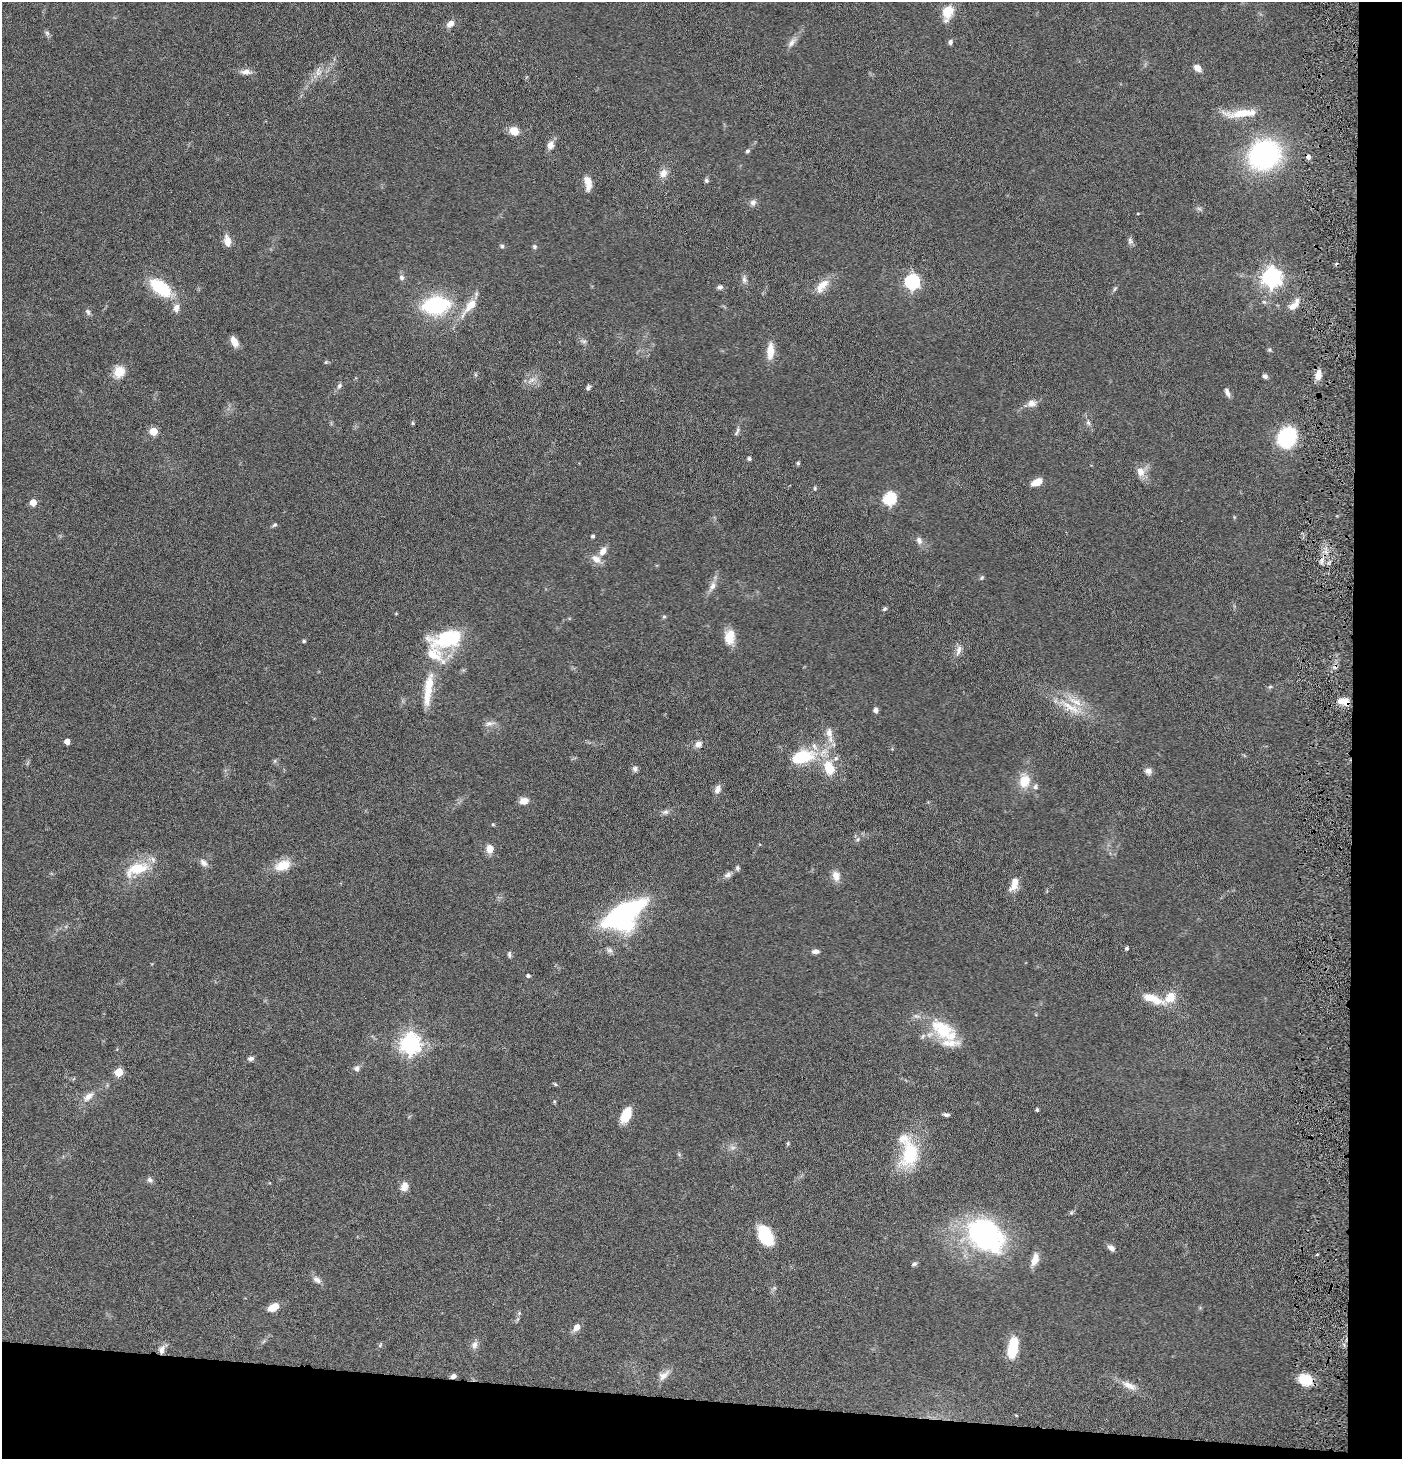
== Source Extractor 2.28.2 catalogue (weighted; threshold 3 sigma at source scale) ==
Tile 9 of 3 x 3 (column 3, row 3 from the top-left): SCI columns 2947-4346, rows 1-1457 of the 4445 x 4372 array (HDU 1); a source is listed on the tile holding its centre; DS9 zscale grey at full resolution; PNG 1404 x 1461 px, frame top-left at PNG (2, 2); no overlay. Shown black and unused: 8% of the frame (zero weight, under 4 of 8 exposures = <1% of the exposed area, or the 3 px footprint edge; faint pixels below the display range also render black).
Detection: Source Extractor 2.28.2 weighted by HDU 2 'WHT'; one run over the whole footprint, this tile lists its part. Background 0.0791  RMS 0.0044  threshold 0.0179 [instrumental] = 3 sigma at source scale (4.09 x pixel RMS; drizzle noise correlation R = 1.36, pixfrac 0.8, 0.05/0.05 arcsec/px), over >= 5 px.
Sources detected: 154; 1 too faint to see at this stretch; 2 cosmic-ray / hot-pixel residue — not listed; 9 inside a brighter listed object's ellipse — not listed separately; the other 142 listed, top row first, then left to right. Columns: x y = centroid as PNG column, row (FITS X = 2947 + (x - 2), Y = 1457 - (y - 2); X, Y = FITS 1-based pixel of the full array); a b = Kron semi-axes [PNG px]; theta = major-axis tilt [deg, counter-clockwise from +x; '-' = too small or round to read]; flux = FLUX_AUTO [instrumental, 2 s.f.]
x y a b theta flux
948 12 18 11 74 7.7
450 24 11 8 39 2.4
47 33 7 6 - 0.91
950 42 6 5 - 1
791 43 15 7 51 2.3
1197 68 9 6 -41 2.8
246 72 15 7 -2 2.4
318 73 12 7 23 2.8
1241 113 44 9 4 10
514 131 11 9 -24 4.4
550 145 11 8 72 2.6
747 151 6 5 - 0.8
1264 155 25 22 24 82
663 173 11 10 - 3.1
706 180 6 5 - 0.85
588 183 17 7 -83 4.3
753 202 9 8 - 1.6
1138 213 4 3 - 0.28
227 241 13 7 -77 3.9
1130 241 10 7 -79 1.2
502 246 5 5 - 0.73
534 246 5 5 - 0.76
401 277 8 6 -58 1.2
1271 277 8 7 - 210
744 279 12 7 -87 1.6
912 282 7 6 - 85
822 285 22 10 50 5.7
720 287 8 6 1 1.1
161 288 21 11 -37 23
1115 289 7 4 68 0.71
436 305 19 12 8 50
1294 305 19 8 48 3.9
470 306 28 9 50 7.4
176 308 12 8 84 2.5
88 312 9 6 -66 1.1
584 341 8 4 -8 0.95
234 342 13 7 -64 3.2
1269 350 6 5 - 0.62
770 351 20 9 86 5.7
326 362 6 4 45 0.49
119 372 13 12 - 6.2
1318 375 14 7 80 3.3
1265 376 6 5 - 1.1
532 380 13 5 33 2.2
339 386 8 6 55 1.1
588 387 7 5 66 0.92
1227 392 12 5 -69 1.7
1032 403 11 9 11 2.6
412 423 6 4 -89 0.48
1088 423 7 5 -69 1
153 431 5 5 - 12
737 432 13 4 66 1.1
1287 437 15 13 62 37
749 459 4 3 - 1
798 463 5 4 - 0.63
1140 472 12 9 -71 3.9
1037 482 11 6 23 5.1
815 488 5 5 - 0.54
889 498 6 6 - 49
33 503 5 5 - 6.5
275 525 6 5 - 0.82
593 536 4 4 - 0.89
919 540 10 8 -68 1.8
603 551 10 7 55 3.1
596 559 14 10 -41 3.2
1322 560 9 4 89 1.5
982 578 7 5 47 0.65
712 586 13 7 65 2.6
884 609 6 5 - 0.73
664 617 5 5 - 0.57
729 637 16 11 83 6.7
448 638 40 18 14 26
304 641 5 4 - 0.59
959 650 15 7 74 2.3
1270 687 6 4 2 0.57
428 689 44 9 82 11
1343 701 14 8 -12 4.3
1070 707 37 11 -31 10
876 710 5 5 - 1.6
489 723 13 6 11 1.9
829 733 14 9 -81 3.3
67 741 4 4 - 3.2
698 744 9 7 42 2.2
802 757 21 11 14 22
275 761 6 4 88 0.58
829 768 22 14 -71 11
635 769 8 6 -90 1.3
1148 771 9 8 - 1.9
1024 781 18 13 76 7.5
718 789 12 7 65 2.2
524 801 9 7 8 3.5
665 812 10 6 1 1.3
493 824 4 4 - 0.44
858 839 6 4 47 0.7
490 849 10 8 89 3.4
203 863 12 8 -42 1.9
282 865 22 13 21 7.2
737 868 7 5 90 0.83
137 869 36 16 21 13
728 875 11 7 22 1.6
836 876 13 9 -71 3.4
1014 884 19 9 72 4.3
623 914 31 16 33 110
1127 948 4 4 - 0.72
610 950 9 8 - 1.3
815 951 10 6 4 1.4
509 954 9 4 -86 0.8
528 976 4 4 - 1.1
1152 999 31 10 -21 8.1
944 1030 42 19 -38 20
410 1043 8 7 - 220
251 1058 8 5 8 1.3
357 1068 8 7 - 1.5
118 1072 5 5 - 15
555 1084 6 4 -45 0.51
88 1097 16 8 37 3.5
1037 1110 4 3 - 0.65
626 1115 17 10 66 8.3
946 1115 8 4 -10 1
788 1143 5 4 - 0.46
679 1154 7 4 -57 0.59
910 1154 40 23 81 22
150 1180 7 7 - 1.2
404 1186 11 9 73 3.1
985 1235 43 32 -41 75
766 1236 21 13 -64 16
1111 1248 9 6 -42 1.9
1035 1259 15 8 72 4.4
914 1264 8 4 16 0.73
317 1280 12 7 -34 2
273 1307 11 7 29 5.5
519 1313 6 5 - 0.72
577 1327 9 7 50 2.8
380 1345 7 4 47 0.6
474 1345 12 8 74 2
1013 1347 21 9 80 15
162 1350 12 7 72 2.5
664 1375 18 9 39 3.3
453 1376 6 5 - 1.5
1305 1379 16 12 -24 8.5
1129 1385 24 9 -27 4.1
1016 1415 5 3 - 0.33
Overlapping masked pixels (flux is a lower limit): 3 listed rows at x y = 1343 701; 162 1350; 453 1376